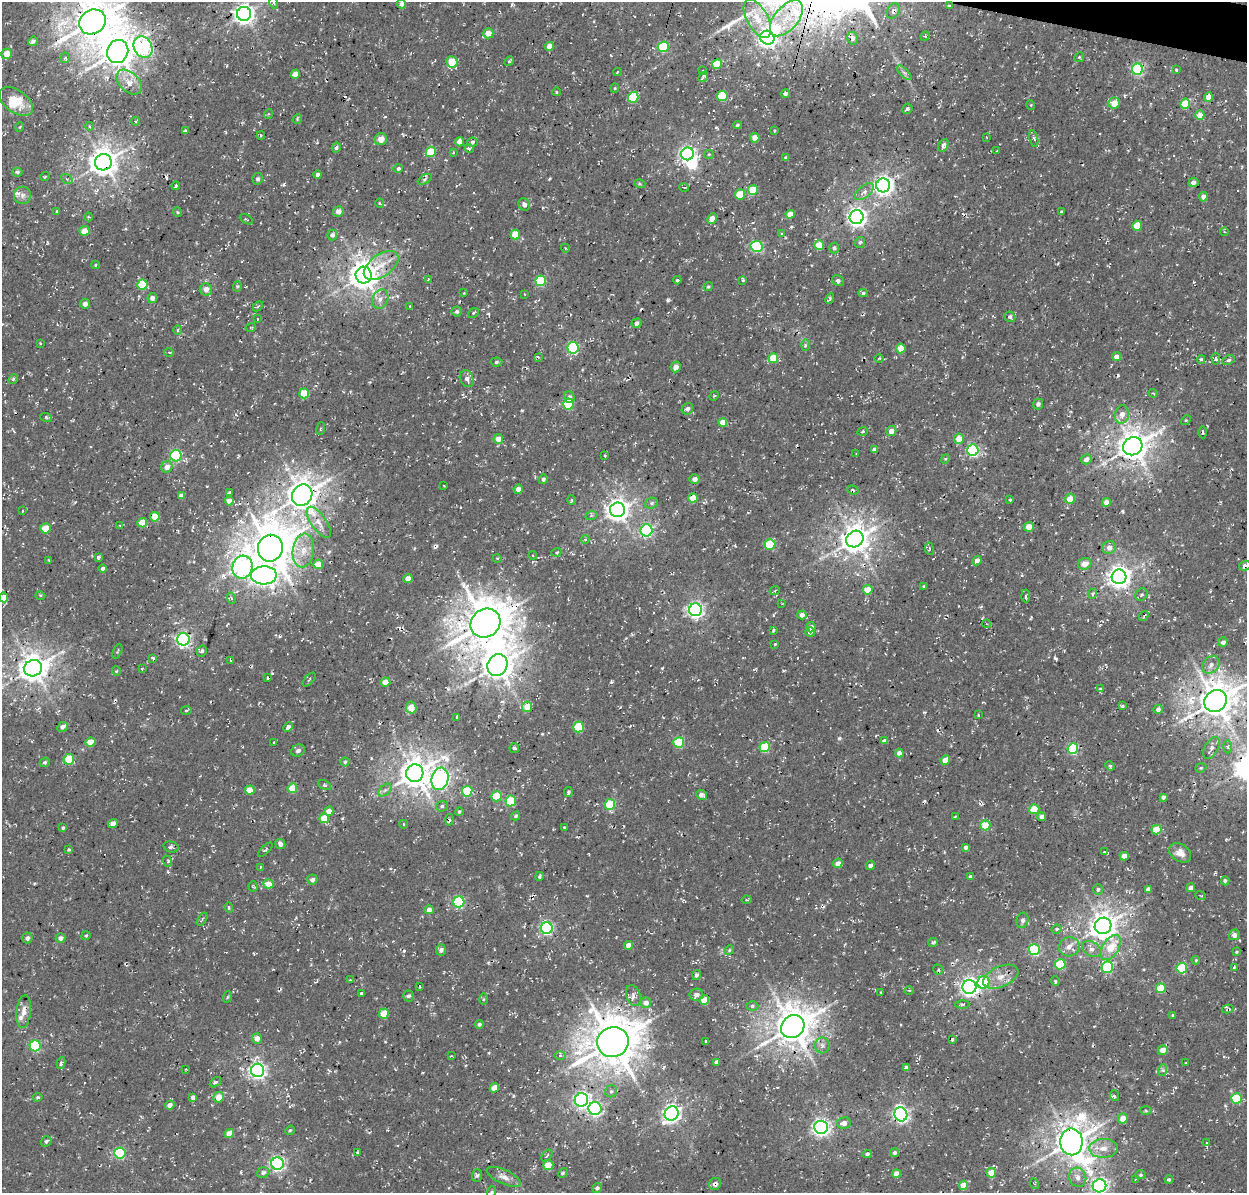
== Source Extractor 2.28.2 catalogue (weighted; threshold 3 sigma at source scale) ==
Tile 10 of 4 x 4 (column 2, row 3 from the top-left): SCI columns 1383-2627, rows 1511-2701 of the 5246 x 5340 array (HDU 1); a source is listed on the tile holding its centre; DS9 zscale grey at full resolution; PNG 1249 x 1195 px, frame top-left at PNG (2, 2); each listed source drawn as its Kron ellipse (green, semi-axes under 4 px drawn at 4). Shown black and unused: <1% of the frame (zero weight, under 3 of 4 exposures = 8% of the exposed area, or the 3 px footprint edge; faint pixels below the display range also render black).
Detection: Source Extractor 2.28.2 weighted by HDU 2 'WHT'; one run over the whole footprint, this tile lists its part. Background 0.00446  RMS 0.0022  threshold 0.00995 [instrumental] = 3 sigma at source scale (4.5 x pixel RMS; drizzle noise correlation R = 1.50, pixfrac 1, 0.0396/0.0396 arcsec/px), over >= 5 px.
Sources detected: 474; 1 too faint to see at this stretch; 3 inside a brighter object's white glare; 15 cosmic-ray / hot-pixel residue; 2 long thin detections or spike segments (spike, bleed or trail) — neither listed nor drawn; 2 inside a brighter listed object's ellipse — not listed separately; the other 451 listed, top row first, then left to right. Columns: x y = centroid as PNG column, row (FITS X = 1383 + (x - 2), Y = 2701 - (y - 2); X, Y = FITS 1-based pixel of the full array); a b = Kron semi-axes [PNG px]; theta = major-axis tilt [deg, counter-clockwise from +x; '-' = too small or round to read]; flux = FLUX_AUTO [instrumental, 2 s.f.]
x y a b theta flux
274 3 5 3 - 0.34
402 4 4 4 - 1.1
949 5 3 3 - 0.27
893 11 8 6 58 0.8
244 14 7 7 - 130
786 18 21 12 49 4.7
757 19 21 10 -61 3.8
92 22 14 12 34 630
488 33 5 5 - 2.4
925 36 5 4 - 0.3
767 38 7 6 - 94
852 38 6 5 - 0.95
33 41 5 4 - 0.77
549 46 4 4 - 2
143 47 11 9 -61 39
663 47 6 5 - 16
118 52 12 10 66 410
7 54 5 5 - 2.6
1079 57 5 4 - 0.29
65 58 5 4 - 0.41
509 61 5 3 - 0.31
452 62 6 5 - 6.8
717 64 5 4 - 5.5
1137 69 5 5 - 31
703 70 3 2 - 0.15
1176 70 4 3 - 0.22
617 72 4 2 - 0.15
904 73 9 3 -45 0.53
295 74 5 4 - 2.2
703 77 5 2 - 0.45
129 82 15 9 -43 2.7
615 88 4 4 - 0.22
557 92 4 3 - 0.19
785 94 5 4 - 0.45
722 96 5 5 - 10
633 97 5 5 - 11
1208 97 5 4 - 2
16 101 19 11 -36 5.5
1114 103 5 5 - 3.3
1185 104 5 5 - 7.4
1031 105 5 3 - 0.19
907 109 5 5 - 0.41
268 114 5 3 - 0.19
1200 115 4 4 - 3.1
297 119 5 4 - 0.24
136 121 4 3 - 0.26
737 125 4 3 - 0.39
89 126 4 3 - 0.17
20 127 5 3 - 0.17
774 130 3 2 - 0.25
185 131 4 3 - 0.37
261 136 4 3 - 0.31
986 137 3 2 - 0.15
755 138 5 4 - 2.3
1034 138 8 3 -77 0.45
381 139 6 6 - 2.1
459 142 4 4 - 1.9
472 142 5 4 - 0.48
943 145 7 5 61 0.87
336 148 5 4 - 0.5
469 149 4 4 - 0.46
997 151 4 2 - 0.16
431 152 5 5 - 5.7
453 153 4 3 - 0.29
687 154 6 6 - 63
709 154 5 4 - 0.3
786 158 4 3 - 0.62
103 162 8 8 - 300
398 168 5 4 - 0.48
17 172 5 4 - 0.57
318 175 4 4 - 0.96
45 176 5 3 - 0.22
67 179 6 4 -35 0.37
258 179 6 5 - 0.47
425 179 8 3 30 0.36
1193 182 5 4 - 0.98
640 184 6 3 -17 0.27
883 185 7 7 - 110
176 186 4 3 - 0.28
684 187 4 3 - 0.19
753 190 5 5 - 6
864 192 11 6 39 1.2
740 194 5 5 - 4.8
22 195 8 8 - 1
1203 197 4 4 - 1.3
380 203 5 3 - 0.34
524 205 6 5 - 0.88
338 211 5 5 - 1.1
1061 211 4 3 - 0.23
57 212 3 3 - 0.43
177 212 5 3 - 0.21
790 214 4 4 - 2.5
89 217 4 4 - 0.27
856 217 7 7 - 99
246 219 7 3 -29 0.24
712 219 6 4 60 1.9
1137 226 5 4 - 4.3
85 231 5 4 - 3.6
1225 232 4 3 - 0.21
515 234 5 4 - 4.6
781 234 4 3 - 0.32
332 235 5 5 - 0.67
860 242 6 5 - 0.48
819 245 5 5 - 3.6
757 246 6 5 - 24
565 248 4 3 - 0.18
834 248 5 5 - 0.47
95 265 4 4 - 0.28
381 266 20 11 35 4.1
364 275 8 8 - 320
428 280 3 2 - 0.17
677 280 4 3 - 0.34
743 280 4 3 - 0.33
838 280 6 5 - 0.65
541 281 5 5 - 15
142 285 5 5 - 9.3
237 286 5 4 - 0.3
708 287 5 4 - 0.31
206 289 6 6 - 1.5
463 293 2 2 - 0.17
863 293 5 4 - 0.43
524 294 3 2 - 0.13
152 298 5 5 - 0.93
830 298 5 4 - 0.44
380 299 10 8 65 1.3
85 304 5 4 - 1
258 306 6 3 45 0.25
410 306 3 2 - 0.13
457 311 5 5 - 0.57
473 313 6 4 38 0.31
1010 317 5 5 - 0.63
258 319 3 2 - 0.14
636 323 5 4 - 0.85
251 327 5 3 - 0.21
178 330 5 3 - 0.23
40 343 4 3 - 0.2
805 345 6 3 88 0.34
573 348 5 5 - 24
901 348 5 4 - 3.4
169 352 5 3 - 0.22
538 357 4 3 - 0.41
1116 357 4 4 - 1.3
773 358 5 4 - 5.3
879 358 5 3 - 0.22
1201 359 4 4 - 0.52
1216 359 6 4 -89 0.48
1229 360 6 4 26 0.42
496 362 6 4 4 0.44
676 367 5 5 - 1.4
13 379 5 4 - 0.37
467 379 9 6 -65 0.86
304 393 5 5 - 6.5
1153 393 4 3 - 0.22
714 396 5 4 - 0.32
569 397 6 5 - 0.71
568 404 5 5 - 14
1038 404 5 5 - 0.79
687 409 6 5 - 0.72
1122 414 9 7 78 1.7
46 417 6 4 -19 0.37
1186 420 5 4 - 0.28
723 422 4 4 - 2.4
321 428 6 3 71 0.25
863 431 5 3 - 0.31
891 431 5 4 - 1.3
1203 432 6 3 -87 0.34
498 439 5 5 - 1.9
959 439 5 5 - 3.2
1133 446 10 9 - 350
874 450 4 4 - 0.59
973 450 5 5 - 31
856 454 3 2 - 0.17
176 456 5 5 - 23
605 456 3 3 - 0.31
945 459 5 4 - 0.24
1086 459 5 5 - 1.4
167 467 6 5 - 1.6
543 479 5 4 - 0.64
695 479 5 4 - 0.9
444 486 3 2 - 0.13
518 489 4 4 - 1.3
853 490 6 3 -19 0.37
229 493 4 3 - 0.67
302 495 11 9 54 370
181 496 4 4 - 1.2
693 498 5 4 - 4.7
1070 499 5 5 - 2.9
571 500 5 3 - 0.28
1010 500 3 2 - 0.19
229 501 4 4 - 2.1
1106 502 4 4 - 1.6
651 503 6 5 - 0.46
618 510 7 7 - 170
22 511 4 2 - 0.19
591 516 6 3 21 0.3
155 517 5 4 - 4
319 522 18 7 -55 2.1
142 523 5 4 - 3.7
120 526 4 4 - 0.23
1029 527 5 5 - 2.3
45 528 5 5 - 4
646 530 6 6 - 37
585 539 4 4 - 0.28
855 539 9 8 - 300
770 544 5 5 - 11
270 548 13 12 - 660
1109 548 7 6 - 1.4
929 549 6 3 -83 0.25
303 551 17 10 82 3.3
556 553 5 3 - 0.3
533 555 4 4 - 0.25
98 557 4 3 - 0.48
497 558 4 3 - 0.17
49 560 3 3 - 0.16
977 561 5 4 - 1.3
318 564 5 4 - 3.3
1085 564 6 5 - 2.4
1245 566 6 4 20 1.1
242 567 11 10 - 48
103 568 4 4 - 0.62
264 575 13 9 1 120
1119 577 7 7 - 170
408 578 4 4 - 1.8
923 586 4 4 - 0.22
775 590 5 3 - 0.23
868 590 5 4 - 4.3
1093 594 5 4 - 0.39
40 595 5 3 - 0.26
1141 595 6 5 - 0.43
1026 596 6 3 -86 0.43
4 597 5 4 - 2.3
231 598 6 3 -71 0.29
782 604 3 2 - 0.17
695 610 6 6 - 68
802 615 4 4 - 1.4
1144 616 5 3 - 0.28
485 623 15 14 - 740
987 624 4 3 - 0.19
811 627 5 4 - 0.82
773 630 4 3 - 0.33
810 632 5 5 - 0.91
183 639 6 6 - 57
1223 642 5 5 - 0.87
775 644 3 3 - 0.21
117 651 8 3 68 0.25
202 651 6 5 - 0.48
153 658 4 4 - 0.38
230 660 3 2 - 0.21
497 665 11 9 60 360
1211 665 9 7 49 1.3
33 668 9 8 - 300
142 668 3 2 - 0.18
116 671 4 4 - 0.22
268 678 3 2 - 0.26
309 680 8 2 49 0.24
386 682 5 4 - 3.2
1100 688 4 3 - 0.26
1216 701 12 10 42 520
1122 706 3 3 - 0.37
527 707 5 5 - 3.2
411 708 6 5 - 3.3
1158 709 5 4 - 0.85
186 710 5 3 - 0.27
978 715 3 2 - 0.2
457 717 3 2 - 0.25
63 727 5 4 - 0.96
288 727 5 4 - 0.85
579 727 5 5 - 10
884 741 4 4 - 0.99
91 742 5 4 - 4
273 742 2 2 - 0.24
679 742 5 5 - 11
1228 746 7 4 -90 0.39
765 747 5 5 - 11
514 748 5 4 - 0.59
1073 748 5 5 - 18
1211 748 12 6 60 1
298 750 7 5 24 0.67
899 753 4 4 - 1.2
69 759 5 5 - 5.8
945 760 5 4 - 2.1
45 762 5 4 - 0.46
345 762 4 4 - 0.32
1110 766 5 4 - 0.29
1201 768 5 4 - 0.29
415 773 9 8 - 340
440 779 11 8 76 74
325 785 7 4 -27 0.43
292 788 5 4 - 4
250 790 5 4 - 3.5
385 790 8 4 44 0.6
467 791 5 5 - 9.6
568 792 5 4 - 0.38
701 795 5 5 - 0.77
496 796 5 5 - 8.6
1163 797 4 3 - 0.61
511 801 5 5 - 11
610 804 5 5 - 12
442 806 6 5 - 0.48
1034 809 5 5 - 5.9
329 811 5 4 - 1.9
459 812 4 4 - 0.37
516 816 5 4 - 0.32
955 816 4 2 - 0.21
1042 817 4 4 - 1.1
324 818 5 5 - 4.7
449 820 6 3 -88 0.46
113 824 5 4 - 1.8
403 824 4 3 - 0.19
985 825 5 5 - 6.2
564 827 3 3 - 0.18
63 828 4 3 - 0.41
1156 830 5 4 - 6.1
280 844 5 4 - 0.92
171 847 8 5 -13 0.61
966 847 4 3 - 0.75
69 850 4 3 - 0.28
265 850 9 4 44 0.38
1104 852 4 3 - 0.29
1180 853 12 8 -33 1.8
1124 856 4 4 - 1.8
167 861 6 4 -70 0.34
838 863 5 4 - 1.5
870 866 4 4 - 0.79
260 867 4 2 - 0.16
539 876 4 3 - 0.34
970 877 4 4 - 0.51
312 880 5 5 - 0.83
1225 881 4 4 - 0.53
269 884 5 4 - 4.6
253 887 5 4 - 0.29
1191 888 4 4 - 1.1
1098 889 5 5 - 0.48
1148 889 4 4 - 0.96
1201 895 5 2 - 0.18
746 900 5 3 - 0.28
459 902 5 5 - 21
229 907 5 4 - 0.32
429 910 4 4 - 1.3
202 919 7 3 58 0.28
1022 920 8 6 77 0.62
1103 926 8 8 - 270
547 928 6 6 - 39
1057 929 5 4 - 0.44
1234 935 5 5 - 1.1
86 936 5 3 - 0.3
27 938 5 5 - 0.61
61 938 5 4 - 1.1
933 942 5 4 - 0.43
629 945 4 4 - 1.9
1069 947 10 9 - 2
1111 947 14 8 57 5
1091 949 10 7 -30 1.3
441 950 5 5 - 0.72
729 950 5 4 - 0.29
1034 950 5 5 - 20
1236 952 4 3 - 0.25
1196 960 4 4 - 0.23
1060 964 5 5 - 10
1107 967 6 5 - 19
1234 967 4 3 - 0.23
1182 968 5 5 - 11
938 969 5 4 - 0.33
696 975 5 4 - 0.68
1001 977 18 10 24 2.7
351 980 4 3 - 0.23
1055 981 4 3 - 0.38
983 982 6 6 - 20
419 986 3 3 - 0.31
969 987 7 7 - 110
1161 988 5 5 - 6.6
909 990 5 3 - 0.21
881 992 4 2 - 0.17
361 993 3 3 - 0.34
696 995 7 6 - 1
409 996 5 5 - 0.55
633 996 11 7 -70 1.2
227 997 6 3 69 0.29
483 999 5 4 - 0.31
704 1000 5 5 - 6.1
646 1003 5 5 - 1.6
962 1004 7 3 2 0.33
752 1006 6 5 - 0.47
1228 1009 6 4 11 0.35
24 1012 16 7 84 1.7
384 1014 5 5 - 3.9
1173 1015 4 3 - 0.24
479 1024 4 4 - 0.49
793 1027 12 10 42 540
257 1039 5 5 - 1.4
952 1040 3 3 - 0.31
613 1042 16 14 21 820
706 1042 3 2 - 0.26
822 1045 8 7 - 0.92
35 1046 5 5 - 18
1163 1050 5 5 - 2.1
560 1055 6 4 1 0.41
451 1056 4 2 - 0.15
716 1062 4 4 - 0.69
61 1063 6 4 81 0.59
1186 1063 3 2 - 0.2
906 1068 4 4 - 1.2
186 1069 3 2 - 0.15
258 1070 7 6 - 79
1163 1070 6 4 72 0.32
215 1082 6 4 37 0.44
494 1088 5 4 - 3.2
611 1091 6 6 - 0.52
1115 1096 5 3 - 0.31
38 1097 5 4 - 0.35
193 1097 4 4 - 0.74
219 1097 5 5 - 2.8
1237 1098 5 5 - 12
581 1100 7 6 - 64
170 1105 5 4 - 1.2
595 1109 6 6 - 42
1146 1111 6 4 -4 0.3
672 1113 7 6 - 95
901 1114 7 6 - 71
1123 1118 5 5 - 2.3
844 1123 7 5 8 1.4
821 1127 6 6 - 89
290 1130 5 4 - 0.26
229 1133 5 4 - 2.9
46 1141 5 5 - 0.49
1071 1142 13 11 -88 410
1207 1143 3 2 - 0.19
1103 1148 14 9 3 2.7
357 1152 4 3 - 0.23
895 1152 4 4 - 0.56
120 1153 6 5 - 21
867 1154 5 4 - 0.53
547 1156 7 2 50 0.24
277 1164 6 6 - 55
548 1165 5 5 - 4.2
263 1173 6 5 - 0.66
563 1173 5 3 - 0.27
991 1173 5 4 - 3.7
896 1174 4 4 - 2.5
1141 1175 5 4 - 0.31
477 1176 6 5 - 0.48
504 1177 18 7 -25 1.4
1078 1177 10 8 -66 1.5
1169 1179 4 3 - 0.4
1135 1180 3 2 - 0.15
715 1184 6 5 - 0.8
1035 1184 5 3 - 0.26
964 1185 4 4 - 3.6
1099 1186 7 6 - 65
597 1188 5 4 - 0.54
491 1192 6 3 70 0.24
Overlapping masked pixels (flux is a lower limit): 17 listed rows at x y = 949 5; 893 11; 244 14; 118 52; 103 162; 381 266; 364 275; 1133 446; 302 495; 270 548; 1245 566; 242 567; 1216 701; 969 987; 1228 1009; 793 1027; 715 1184
Isophote crosses this tile's border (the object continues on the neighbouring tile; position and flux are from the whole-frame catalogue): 6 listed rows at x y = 92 22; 1245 566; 4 597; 1216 701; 1099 1186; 491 1192
Unlisted compact peaks at least as high as the median listed source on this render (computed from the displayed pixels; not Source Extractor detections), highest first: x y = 668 300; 1055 658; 839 738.